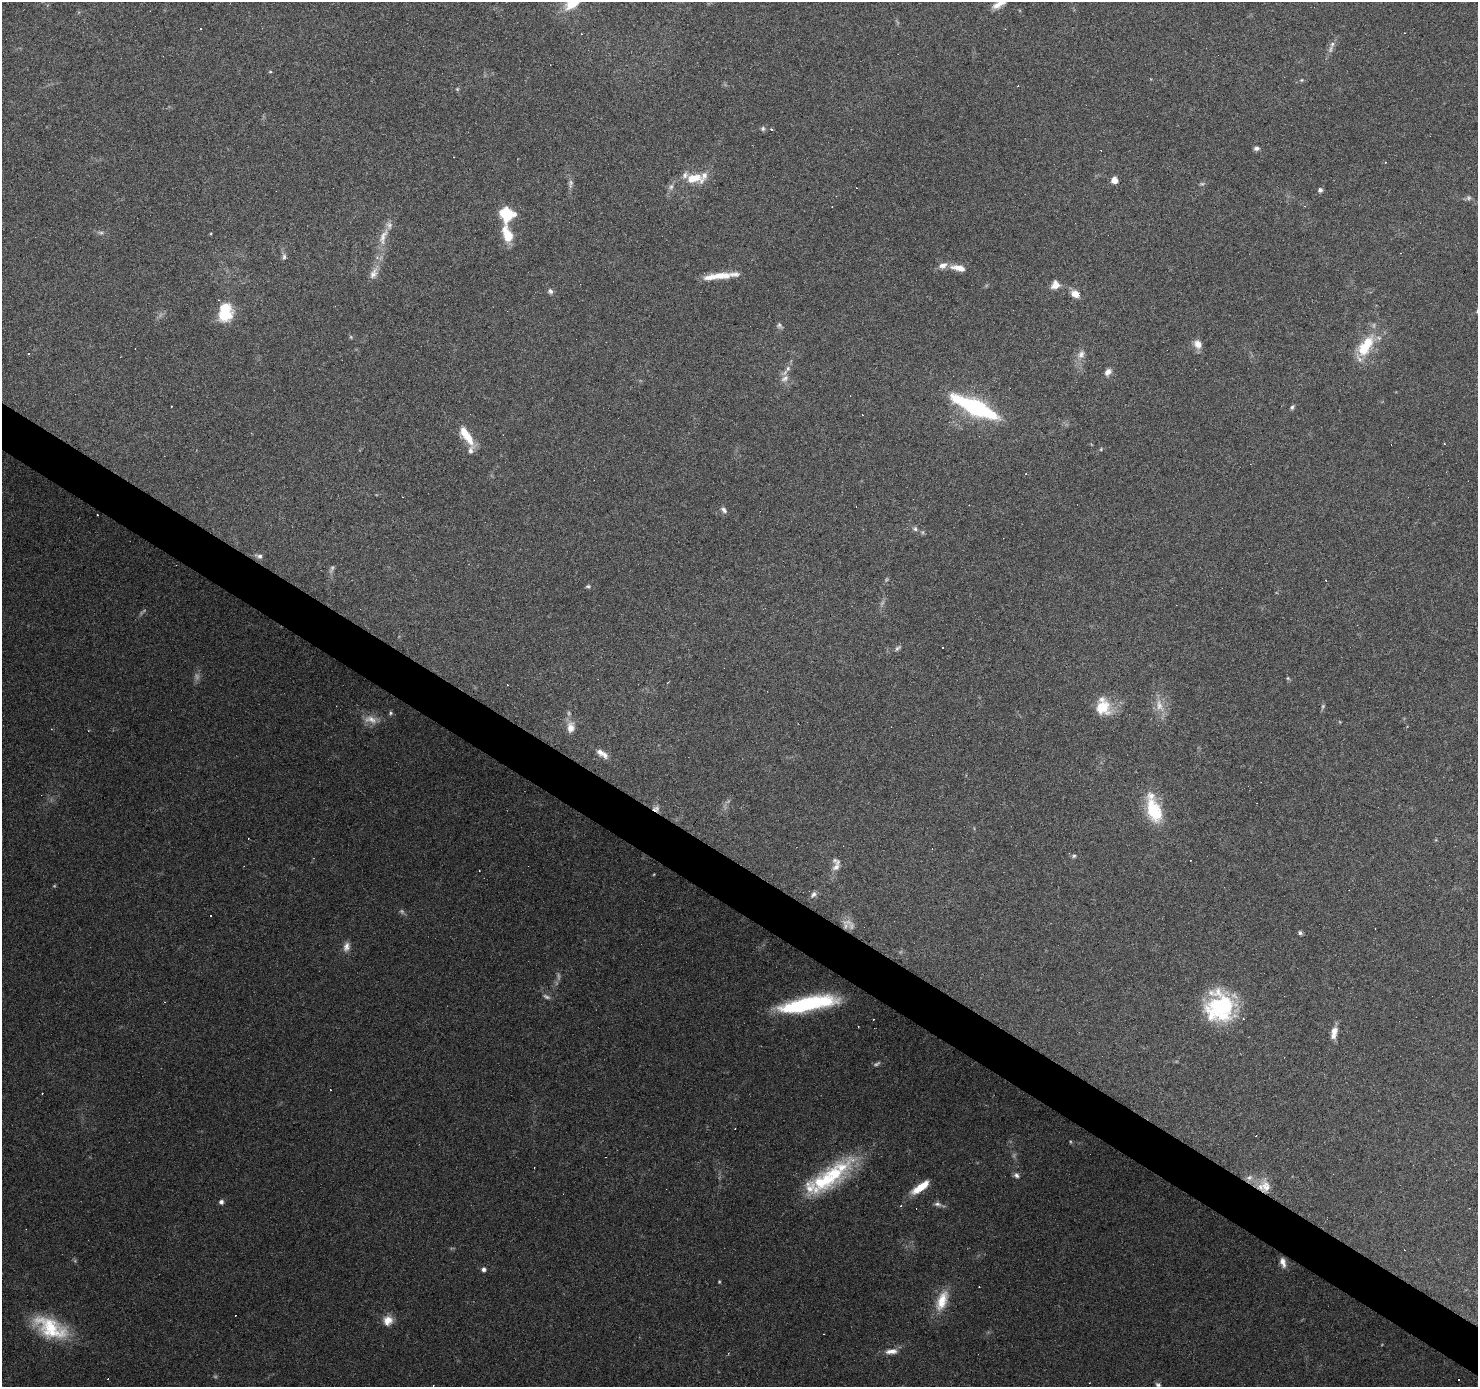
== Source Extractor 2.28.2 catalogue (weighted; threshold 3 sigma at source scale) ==
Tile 6 of 4 x 4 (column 2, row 2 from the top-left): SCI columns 1477-2952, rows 2951-4335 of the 5908 x 5969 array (HDU 1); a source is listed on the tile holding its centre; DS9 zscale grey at full resolution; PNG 1480 x 1389 px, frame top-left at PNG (2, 2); no overlay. Shown black and unused: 3% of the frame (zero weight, under 3 of 6 exposures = <1% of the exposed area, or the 3 px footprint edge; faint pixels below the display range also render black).
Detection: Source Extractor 2.28.2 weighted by HDU 2 'WHT'; one run over the whole footprint, this tile lists its part. Background 0.075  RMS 0.0042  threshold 0.017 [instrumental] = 3 sigma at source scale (4.09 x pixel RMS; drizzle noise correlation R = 1.36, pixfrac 0.8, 0.0396/0.0396 arcsec/px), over >= 5 px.
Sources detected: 158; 22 too faint to see at this stretch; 45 cosmic-ray / hot-pixel residue — not listed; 12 inside a brighter listed object's ellipse — not listed separately; the other 79 listed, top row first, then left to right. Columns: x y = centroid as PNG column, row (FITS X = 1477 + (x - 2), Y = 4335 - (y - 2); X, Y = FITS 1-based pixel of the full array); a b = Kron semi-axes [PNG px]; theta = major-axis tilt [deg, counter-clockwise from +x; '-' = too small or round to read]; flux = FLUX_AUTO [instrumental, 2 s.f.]
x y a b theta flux
573 3 22 11 34 8.6
1000 3 18 7 33 4.3
201 28 2 2 - 0.39
1404 33 2 2 - 0.27
1332 44 9 6 70 1.6
270 72 5 3 - 0.39
1301 80 6 5 - 0.53
457 89 5 5 - 0.47
763 129 7 6 - 0.83
1256 148 7 5 6 1.1
1385 162 4 3 - 0.42
694 178 24 12 -1 8.9
1114 180 5 5 - 4.6
671 187 9 7 72 1.4
1320 190 6 5 - 1
1305 206 3 3 - 0.37
507 214 13 12 - 16
508 235 18 9 -71 9.6
383 236 25 9 61 5
284 257 9 5 85 1.1
959 268 20 8 -12 4.4
374 273 18 10 65 3.5
722 275 36 7 4 7.7
1055 285 10 9 - 3.3
550 291 7 6 - 1.2
1075 294 10 8 -27 3.4
225 312 19 13 82 16
779 325 8 7 - 1
1198 344 11 9 -59 3
1365 346 30 14 57 16
28 353 3 3 - 0.48
1081 354 12 10 67 2.7
788 368 8 4 84 1
1108 372 9 7 48 2.2
785 378 12 7 36 2.2
975 407 53 15 -25 45
1292 407 7 4 59 0.81
466 435 27 9 -56 8.7
1101 449 6 4 47 0.47
1026 474 3 3 - 0.46
724 510 10 6 -46 1.3
915 529 7 7 - 0.99
259 556 10 6 -16 1.4
588 586 6 4 12 0.63
898 648 10 5 40 1
1288 678 6 5 - 0.5
1323 706 7 5 63 0.75
1102 707 21 19 -26 11
390 713 6 5 - 0.69
371 719 21 11 -14 4.7
571 727 15 10 86 3.7
602 753 19 8 -35 3.6
656 809 10 8 -4 1.9
1154 810 31 16 -68 17
1074 856 6 5 - 0.71
836 866 20 9 72 3.4
813 894 10 7 47 1.7
1300 933 6 4 -76 0.84
346 947 14 9 73 2.5
164 1002 3 3 - 0.31
808 1004 59 13 10 43
1220 1007 33 31 81 38
1334 1032 17 7 74 3.6
42 1093 2 2 - 0.27
1016 1175 8 6 -45 1.3
1249 1178 9 7 25 1.7
823 1181 45 24 8 25
1266 1186 20 13 -74 5.3
920 1187 22 7 35 8.5
221 1202 6 5 - 1.3
938 1204 11 6 -17 1.5
901 1206 4 3 - 0.48
1283 1262 12 6 -73 2.4
484 1269 6 6 - 1.2
942 1300 30 13 69 9.6
388 1320 13 11 51 4.3
50 1328 45 22 -28 25
891 1351 17 7 4 3.2
1158 1385 7 6 - 1
Overlapping masked pixels (flux is a lower limit): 2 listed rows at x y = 656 809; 1266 1186
Isophote crosses this tile's border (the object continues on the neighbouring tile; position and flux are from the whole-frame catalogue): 3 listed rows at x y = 573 3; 1000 3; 1158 1385